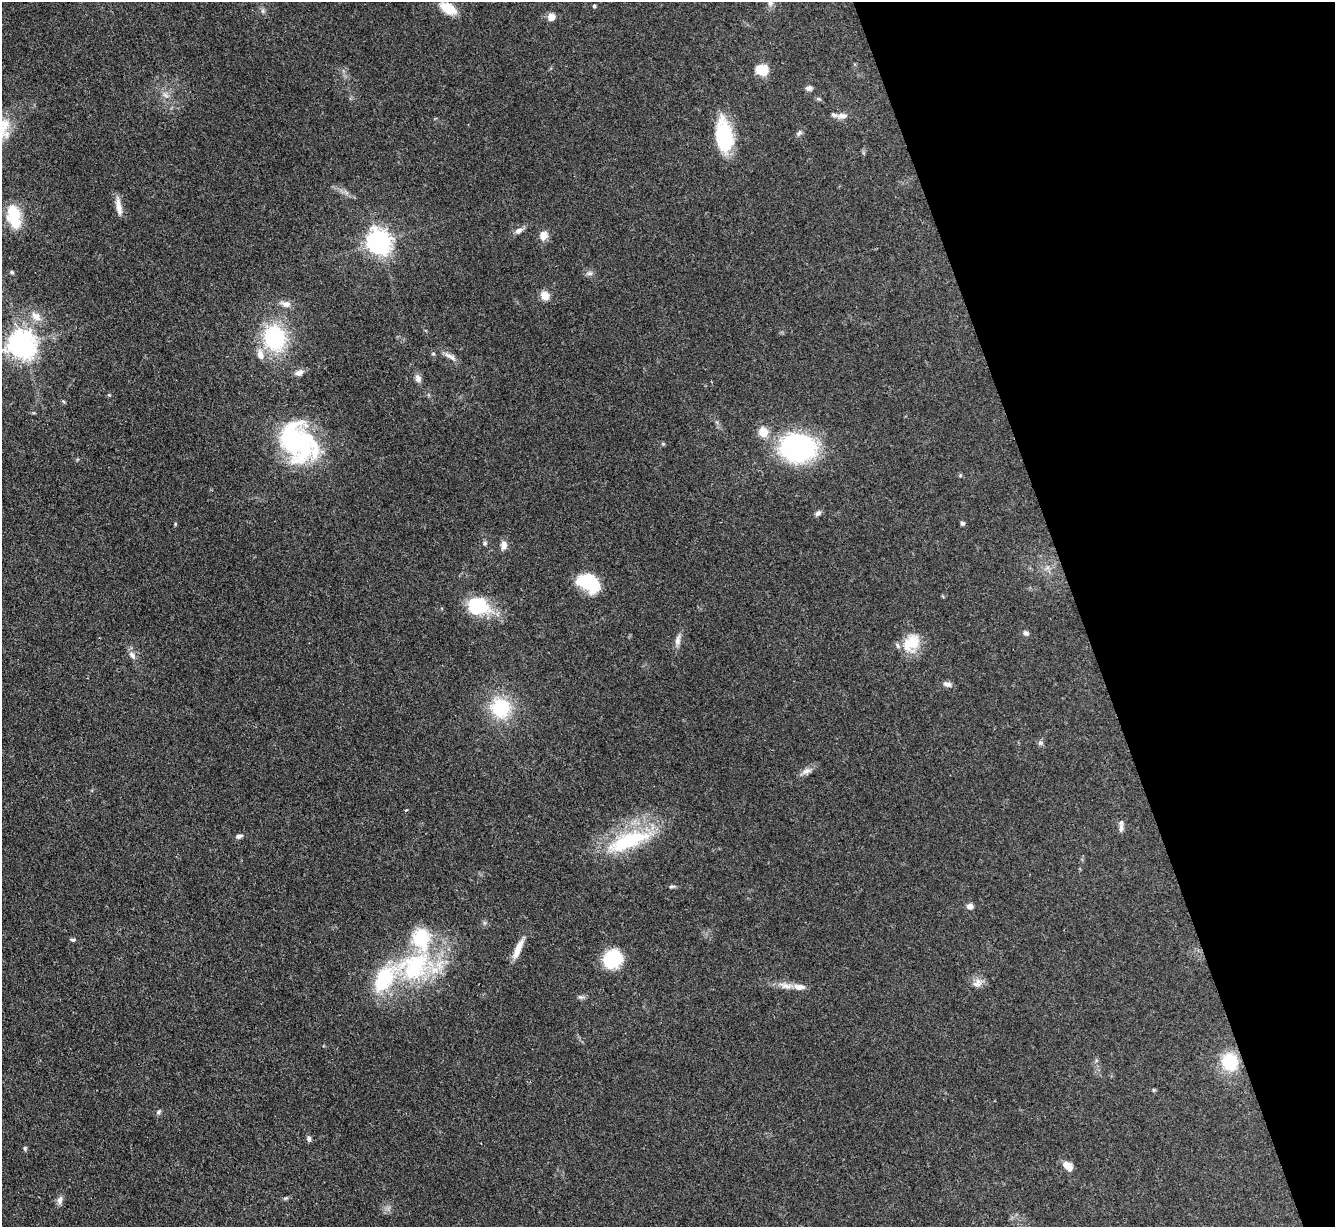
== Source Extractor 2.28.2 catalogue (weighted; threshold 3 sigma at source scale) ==
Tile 12 of 4 x 4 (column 4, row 3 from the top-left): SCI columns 4001-5333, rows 1372-2596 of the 5333 x 5319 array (HDU 1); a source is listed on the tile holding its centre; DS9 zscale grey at full resolution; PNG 1337 x 1229 px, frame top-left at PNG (2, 2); no overlay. Shown black and unused: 19% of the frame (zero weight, under 3 of 4 exposures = <1% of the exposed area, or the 3 px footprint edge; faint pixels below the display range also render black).
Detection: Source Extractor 2.28.2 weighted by HDU 2 'WHT'; one run over the whole footprint, this tile lists its part. Background 0.085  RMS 0.0061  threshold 0.0275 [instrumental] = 3 sigma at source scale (4.5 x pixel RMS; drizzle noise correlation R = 1.50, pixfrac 1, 0.05/0.05 arcsec/px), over >= 5 px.
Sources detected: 72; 1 inside a brighter object's white glare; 1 cosmic-ray / hot-pixel residue — not listed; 5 inside a brighter listed object's ellipse — not listed separately; the other 65 listed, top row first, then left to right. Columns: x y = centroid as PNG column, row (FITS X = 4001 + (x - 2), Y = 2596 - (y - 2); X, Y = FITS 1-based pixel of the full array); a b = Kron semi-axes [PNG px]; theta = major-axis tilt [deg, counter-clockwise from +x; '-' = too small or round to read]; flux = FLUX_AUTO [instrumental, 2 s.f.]
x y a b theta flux
770 3 8 8 - 2.2
594 6 4 3 - 1.2
448 8 14 8 -31 17
263 11 7 4 -71 1.1
551 17 9 8 - 4.1
762 70 14 11 0 11
809 88 8 6 8 1.8
843 116 15 7 2 3.5
799 133 9 5 58 1.5
724 136 36 17 -83 37
119 206 24 7 -80 5.3
14 217 23 11 -79 27
519 231 12 7 29 2.7
543 235 11 10 - 4.9
379 242 9 8 - 520
11 272 5 4 - 1
590 273 9 6 13 1.9
545 295 9 8 - 6.7
286 304 14 8 -16 3.9
36 316 17 10 -41 5.9
275 338 23 19 -76 61
22 344 9 8 - 710
260 354 13 8 -75 4.9
433 354 5 3 - 0.66
450 356 19 6 -30 3.5
299 373 11 8 18 3.2
418 378 11 7 -64 2.7
763 432 5 5 - 27
298 441 53 36 -84 72
798 447 26 20 -4 120
818 513 9 5 39 1.7
962 523 4 4 - 1.4
175 524 5 3 - 0.6
485 543 6 6 - 1.3
504 545 12 8 78 3.3
588 582 24 14 -26 35
478 606 26 20 -10 31
1026 633 8 6 -20 1.7
678 640 18 7 78 3.6
911 643 26 18 50 16
132 655 11 7 -65 3.2
947 684 10 7 -13 2.6
501 708 16 16 - 39
1040 743 6 6 - 1.4
806 771 14 7 28 3.4
1121 828 12 6 82 2.3
239 836 9 5 13 1.8
628 841 62 20 22 49
672 886 7 5 10 1.2
969 906 7 7 - 2.8
73 940 7 4 -5 1
518 949 26 7 67 7.5
613 959 18 15 50 31
414 966 48 37 29 83
977 983 13 10 38 4.4
786 986 18 8 -17 5.3
580 997 7 4 -32 1.2
1230 1062 13 12 - 31
1153 1090 5 3 - 0.58
159 1112 8 5 43 1.2
309 1139 7 5 78 1.7
25 1148 6 4 -71 0.92
1067 1166 12 7 -42 6.1
286 1198 8 4 1 1
60 1200 12 7 82 2.7
Isophote crosses this tile's border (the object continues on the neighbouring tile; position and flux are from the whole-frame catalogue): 1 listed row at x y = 22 344